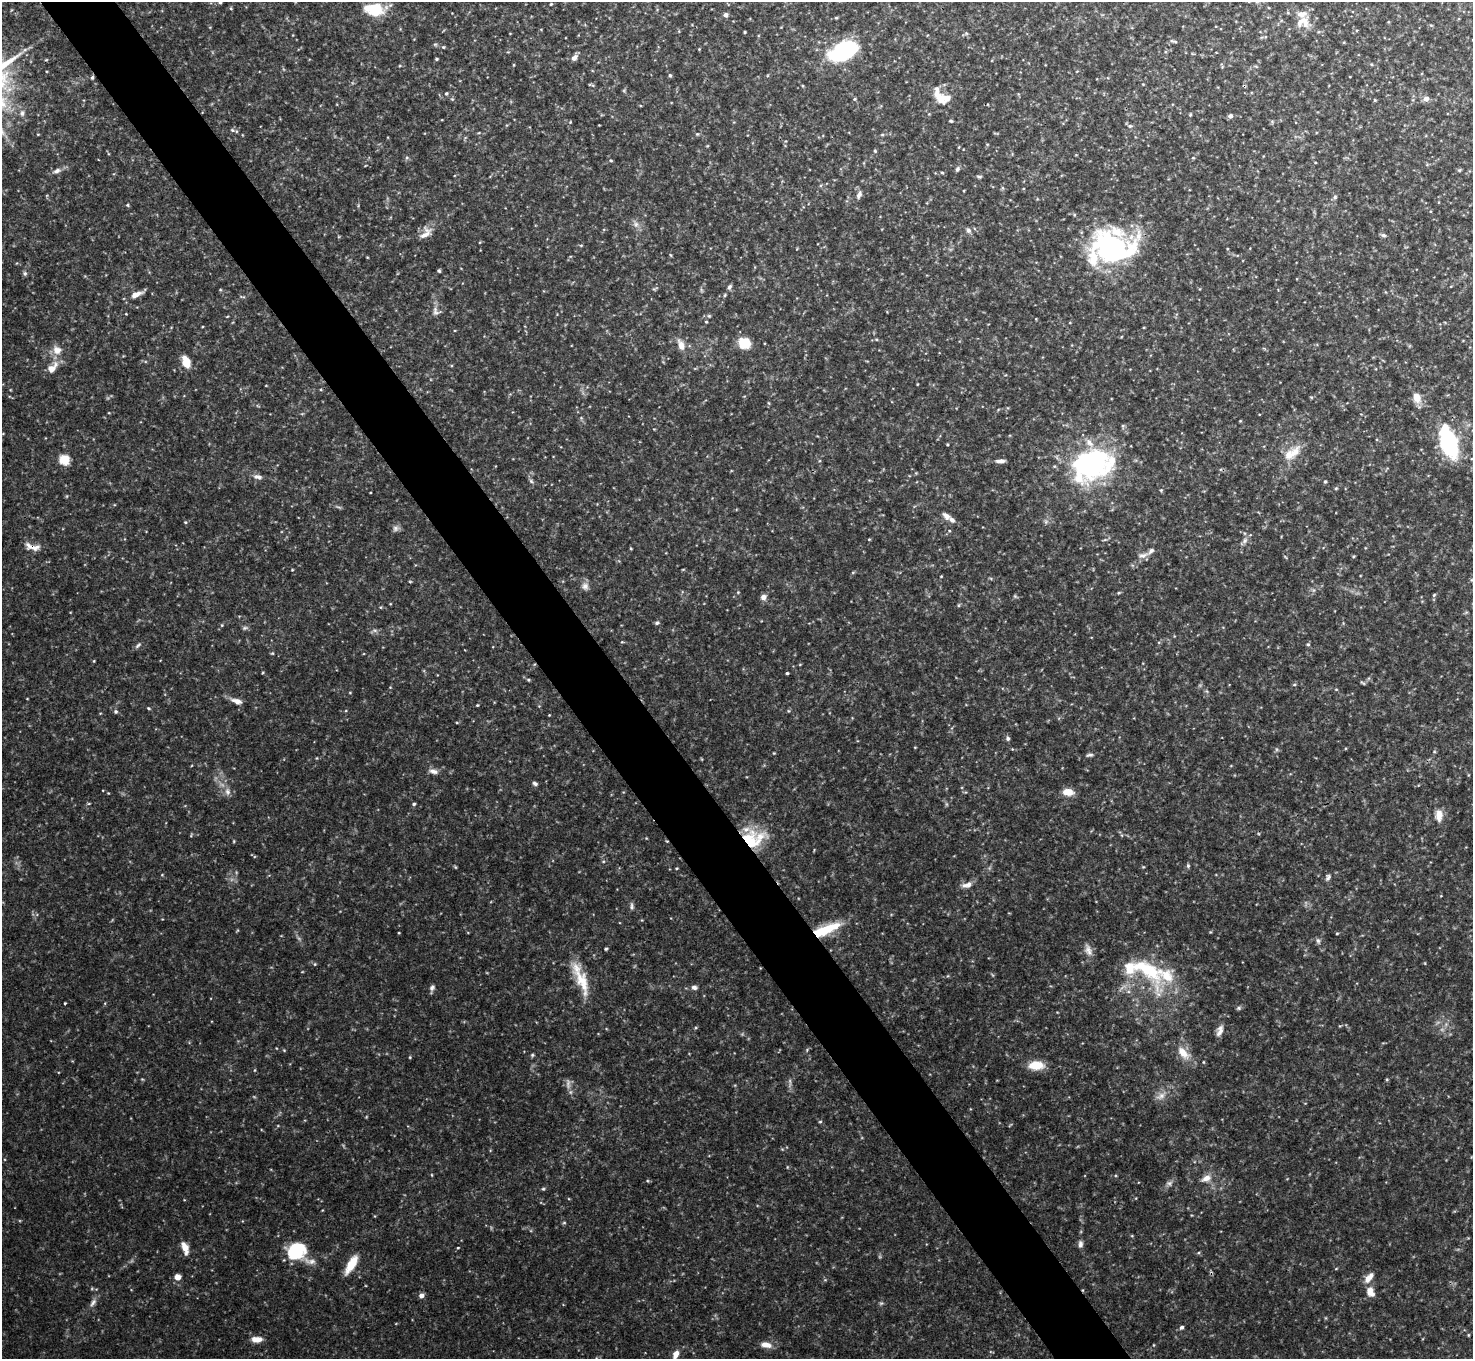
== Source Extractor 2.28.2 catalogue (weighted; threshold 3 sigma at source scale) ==
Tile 11 of 4 x 4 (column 3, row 3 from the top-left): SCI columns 2952-4422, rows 1526-2882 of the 5904 x 5905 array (HDU 1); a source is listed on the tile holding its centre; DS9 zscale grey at full resolution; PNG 1475 x 1361 px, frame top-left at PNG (2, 2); no overlay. Shown black and unused: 5% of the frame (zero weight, under 3 of 4 exposures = <1% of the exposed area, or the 3 px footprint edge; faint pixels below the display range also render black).
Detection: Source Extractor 2.28.2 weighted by HDU 2 'WHT'; one run over the whole footprint, this tile lists its part. Background 0.132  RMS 0.0051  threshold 0.0231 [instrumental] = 3 sigma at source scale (4.5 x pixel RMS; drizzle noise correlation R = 1.50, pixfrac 1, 0.05/0.05 arcsec/px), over >= 5 px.
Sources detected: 216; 2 too faint to see at this stretch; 3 inside a brighter object's white glare — not listed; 15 inside a brighter listed object's ellipse — not listed separately; the other 196 listed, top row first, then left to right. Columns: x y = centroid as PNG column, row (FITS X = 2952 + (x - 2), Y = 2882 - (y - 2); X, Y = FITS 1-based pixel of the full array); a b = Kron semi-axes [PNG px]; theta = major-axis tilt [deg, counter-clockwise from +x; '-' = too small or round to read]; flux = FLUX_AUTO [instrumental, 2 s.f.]
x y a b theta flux
220 2 5 3 - 0.52
551 4 4 3 - 0.47
374 9 24 13 -5 15
726 15 5 5 - 1.9
836 18 5 3 - 0.53
1305 22 20 11 -68 6.8
745 32 3 2 - 0.47
966 33 6 5 - 0.87
1174 41 11 3 -15 0.85
435 44 6 4 -1 0.71
443 47 4 4 - 0.54
699 49 3 3 - 0.4
844 51 28 15 26 65
574 58 10 7 46 2.2
436 59 3 3 - 0.6
1371 64 5 4 - 0.52
670 75 4 4 - 0.89
92 78 5 4 - 0.8
1143 84 3 3 - 0.38
446 94 5 4 - 0.86
939 97 20 10 -49 8.1
452 99 5 5 - 0.6
855 99 5 4 - 0.63
1426 99 6 5 - 2.8
1375 100 4 4 - 0.49
22 113 9 6 90 1.7
1190 115 5 4 - 0.54
1230 116 5 5 - 1.9
951 121 4 3 - 0.78
570 122 4 3 - 0.43
599 125 2 2 - 0.29
1130 126 7 6 - 1.2
232 130 6 5 - 0.88
38 134 4 3 - 0.41
697 134 5 4 - 0.62
882 134 6 4 1 0.63
987 144 5 3 - 0.42
707 146 5 4 - 0.44
959 147 5 3 - 0.4
875 151 4 4 - 0.55
407 158 6 4 29 0.87
1193 158 5 3 - 0.44
611 160 5 3 - 0.5
1315 162 4 2 - 0.37
957 169 7 5 69 1.1
1459 170 5 5 - 0.63
57 171 11 6 20 2.3
942 172 5 3 - 0.59
979 176 8 3 -5 0.81
859 195 10 6 68 2.1
1335 197 6 5 - 1
127 205 4 4 - 0.59
636 224 8 8 - 2.3
968 230 9 6 -57 1.5
425 233 20 11 44 5.5
1383 235 7 5 -16 1.1
581 245 5 3 - 0.5
1113 249 43 32 -39 71
439 271 3 3 - 0.73
25 273 6 6 - 1.1
729 287 7 5 67 1.2
136 294 14 6 21 4.2
725 295 5 4 - 0.59
242 297 9 2 -11 0.57
436 311 14 11 -46 3.3
126 314 4 2 - 0.35
706 322 4 3 - 0.53
876 339 5 3 - 0.57
744 343 11 10 - 12
681 345 14 8 -69 4.4
57 350 13 11 -41 5.1
186 362 14 8 -71 7.1
52 368 18 10 48 5.7
1311 397 5 3 - 0.46
1417 397 11 8 -69 6.3
769 403 6 4 -87 0.57
109 413 4 3 - 0.35
581 418 5 5 - 0.68
1240 421 4 3 - 0.4
1123 426 5 5 - 0.76
947 444 3 3 - 0.48
1448 444 25 12 -74 69
1294 452 26 11 52 8.6
64 460 5 5 - 35
1000 461 11 5 2 2.2
1091 463 50 37 12 89
258 477 13 7 -8 2.4
531 481 7 4 -46 1
1325 482 4 4 - 0.74
1336 488 5 4 - 0.54
946 516 12 7 -41 2.6
185 522 5 4 - 0.62
395 528 9 8 - 1.8
869 539 5 3 - 0.41
1245 541 10 7 52 2
32 547 18 7 -12 4.4
631 549 4 3 - 0.44
1143 555 14 7 15 2.8
1285 557 7 3 -46 0.48
683 569 5 3 - 0.41
941 576 4 3 - 0.35
410 582 5 3 - 0.47
585 586 10 9 - 2.8
738 592 5 4 - 0.53
1119 593 5 4 - 0.64
1434 595 5 4 - 0.7
1015 596 6 4 -45 0.66
763 597 8 7 - 2.2
959 605 5 3 - 0.61
657 623 6 5 - 0.98
222 625 5 3 - 0.55
245 628 7 5 20 1.1
375 631 7 4 -20 1.1
1308 644 5 4 - 0.74
138 645 11 4 45 1.2
272 653 5 4 - 0.53
94 661 5 3 - 0.47
800 664 5 3 - 0.41
787 673 3 3 - 0.69
528 680 5 4 - 0.61
1363 683 9 3 -29 0.67
1294 684 5 3 - 0.57
1336 689 5 3 - 0.44
350 692 5 3 - 0.4
236 701 16 7 -16 3.4
477 705 4 3 - 0.48
149 708 5 4 - 0.68
116 712 5 5 - 0.99
549 715 3 3 - 0.35
1008 738 5 5 - 1.3
915 747 3 3 - 0.39
1434 752 5 3 - 0.51
774 753 3 3 - 0.41
1090 755 9 4 9 1.2
433 771 12 7 -13 2.5
535 783 7 5 -25 1.1
227 792 11 8 -77 2.8
1068 792 13 8 -7 5.4
108 793 3 3 - 0.35
414 804 4 4 - 0.89
1439 815 15 9 89 4.8
747 838 60 16 11 27
234 841 5 3 - 0.46
1188 866 6 5 - 0.89
455 867 5 3 - 0.51
1143 867 5 3 - 0.47
1328 877 9 5 61 1.4
967 885 15 7 15 3.3
632 906 10 4 90 1.2
829 928 30 11 20 15
399 933 3 2 - 0.37
1337 933 4 3 - 0.54
1318 941 9 5 -67 1.4
606 949 4 3 - 0.63
1088 950 17 8 -68 3.4
315 964 5 4 - 0.58
1150 971 49 23 -54 34
582 981 41 14 -68 16
694 987 9 6 -9 1.8
432 988 8 6 60 1.6
65 1003 3 2 - 0.52
1239 1008 7 5 15 0.94
1220 1031 16 7 71 3.2
1183 1053 20 10 -50 7.9
532 1055 5 4 - 0.72
410 1057 4 3 - 0.47
1203 1062 5 3 - 0.43
1036 1065 15 9 2 11
255 1070 5 3 - 0.38
568 1083 17 6 -88 2.7
1161 1096 14 9 31 3.9
820 1122 5 3 - 0.55
432 1175 5 3 - 0.42
1206 1178 13 8 28 4
1169 1183 8 7 - 1.8
543 1189 5 4 - 0.65
564 1223 6 4 1 0.62
1132 1236 5 3 - 0.5
1080 1244 10 6 -89 1.9
185 1248 14 7 -71 5.2
458 1248 4 3 - 0.42
296 1251 16 13 24 31
310 1261 19 7 -13 3.7
351 1264 23 8 59 9.9
178 1277 7 7 - 3.2
1369 1278 14 7 51 4.4
1370 1292 13 9 -64 4.8
421 1295 5 5 - 2.7
93 1302 13 6 55 2.3
881 1303 6 4 40 0.79
1181 1327 5 4 - 1.3
1468 1335 5 3 - 0.49
256 1339 12 7 -1 4.5
766 1345 14 7 -10 4.2
1153 1345 4 3 - 0.37
676 1354 11 7 66 3.8
Overlapping masked pixels (flux is a lower limit): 3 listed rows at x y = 92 78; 32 547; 747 838
Isophote crosses this tile's border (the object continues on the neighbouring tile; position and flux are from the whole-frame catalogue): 1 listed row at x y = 676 1354